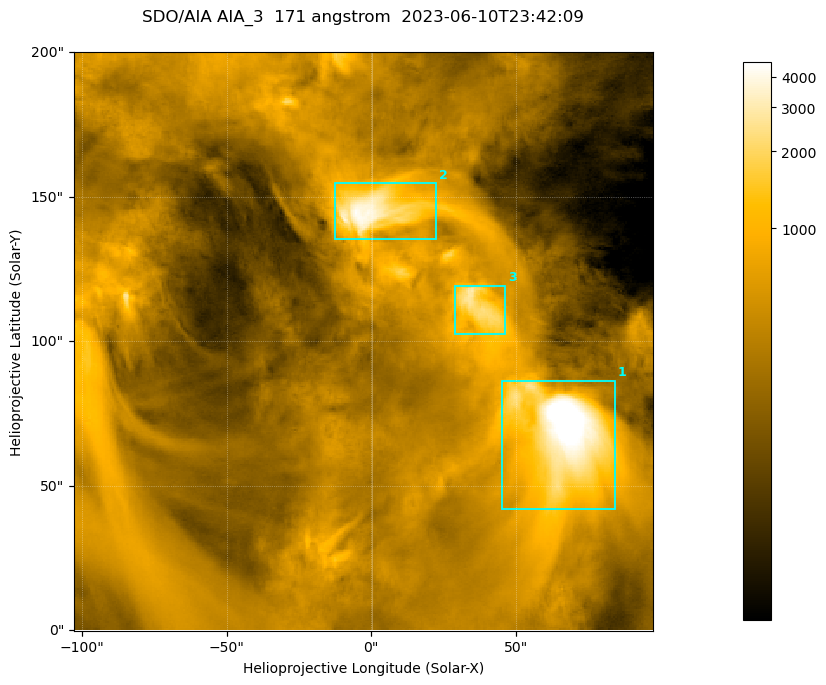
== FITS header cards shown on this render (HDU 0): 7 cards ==
TELESCOP= 'SDO/AIA '
INSTRUME= 'AIA_3   '
WAVELNTH=                  171
WAVEUNIT= 'angstrom'
DATE-OBS= '2023-06-10T23:42:09.351'
CTYPE1  = 'HPLN-TAN'
CTYPE2  = 'HPLT-TAN'

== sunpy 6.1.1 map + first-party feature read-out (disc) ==
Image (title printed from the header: SDO/AIA AIA_3  171 angstrom  2023-06-10T23:42:09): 334 x 334 px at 0.599 arcsec/px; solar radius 945 arcsec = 1577 px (partial field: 1.4% of the solar disc is inside the frame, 100% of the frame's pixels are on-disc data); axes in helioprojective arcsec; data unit not stated in the header (colour bar unlabelled)
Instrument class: DISC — disc imager (sunpy class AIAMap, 171 A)
Bright regions (active regions / flare kernels): reference = the on-disc median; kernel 3 px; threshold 5 sigma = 1070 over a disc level ~353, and >= 1.15x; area >= 111 px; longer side >= 4 px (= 2.4 arcsec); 3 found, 3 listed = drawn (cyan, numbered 1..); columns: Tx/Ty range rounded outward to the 2 arcsec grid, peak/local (2 s.f.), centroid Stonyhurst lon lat
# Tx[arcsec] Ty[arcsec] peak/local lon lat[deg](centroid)
1 44..84 42..86 19 +4 +4
2 -14..24 134..156 12 +0 +9
3 28..48 102..120 8 +2 +7